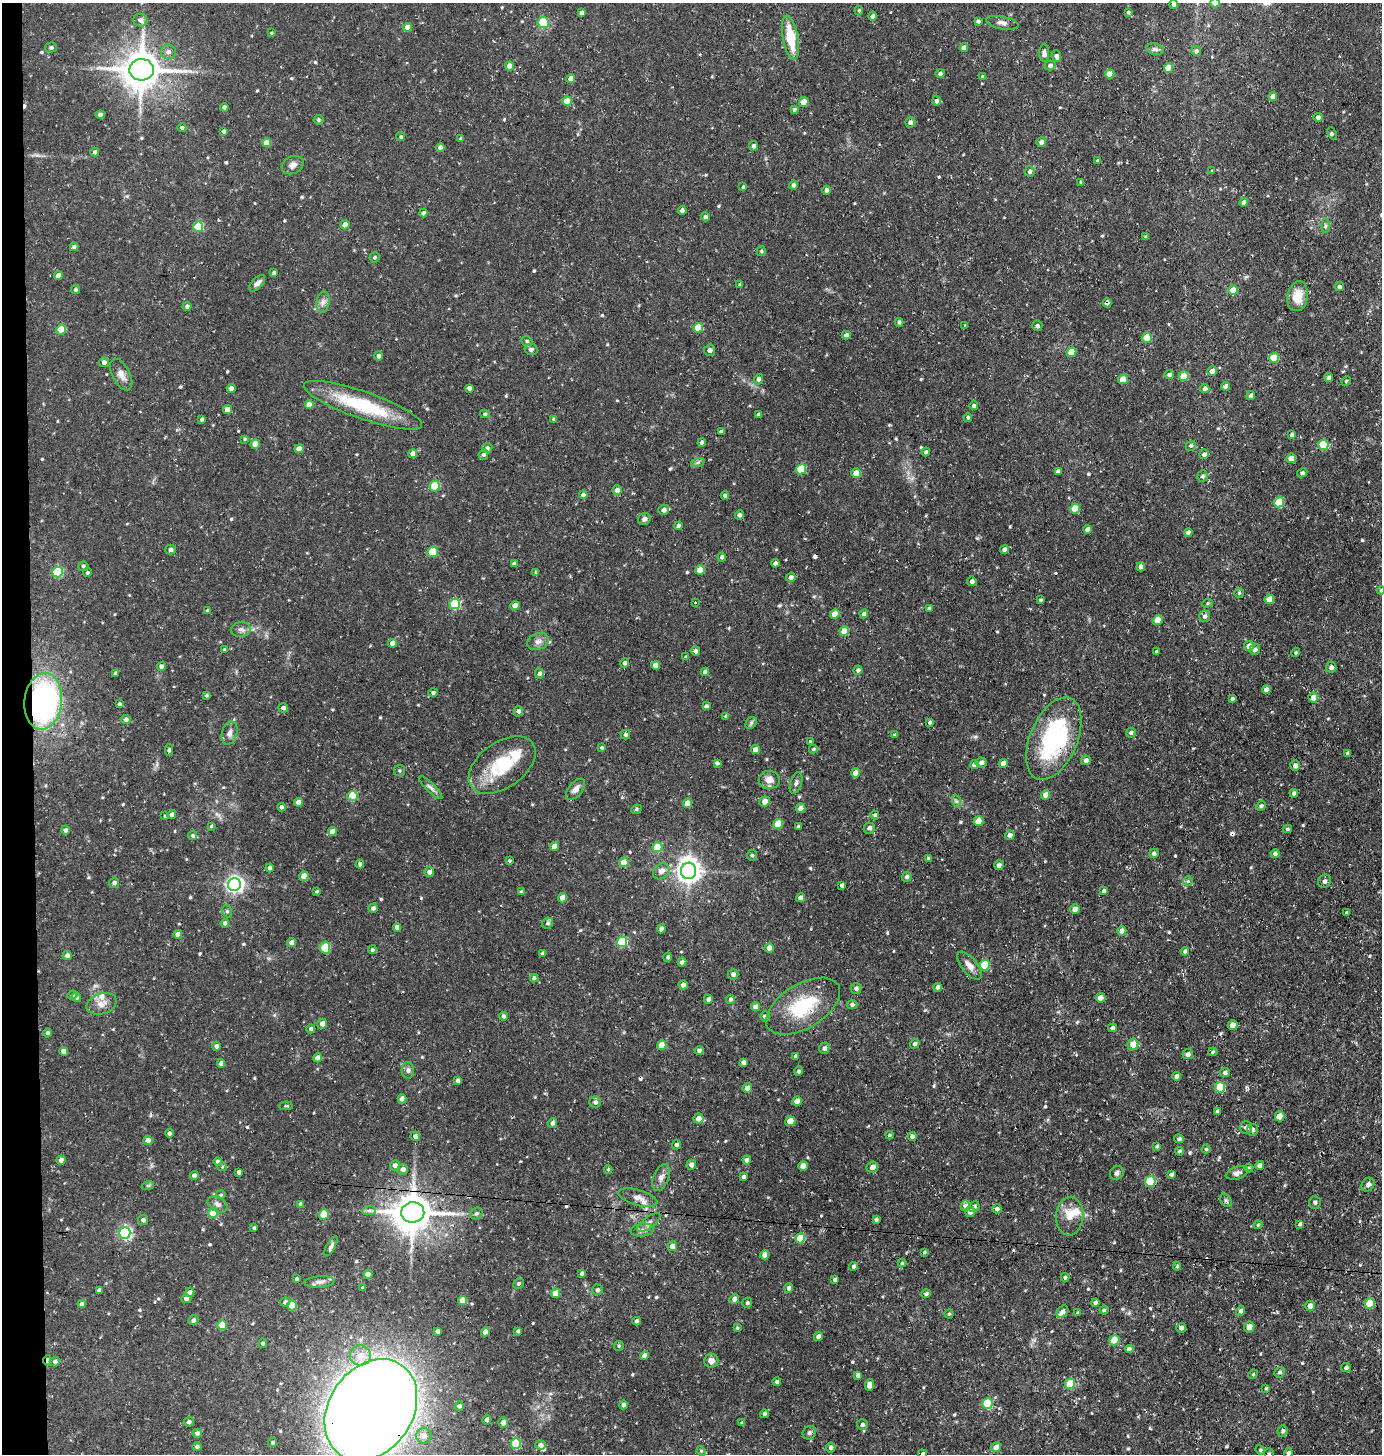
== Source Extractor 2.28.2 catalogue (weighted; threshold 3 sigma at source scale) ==
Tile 4 of 3 x 3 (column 1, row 2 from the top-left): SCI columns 140-1519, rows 1453-2904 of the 4385 x 4355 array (HDU 1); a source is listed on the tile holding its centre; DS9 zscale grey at full resolution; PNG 1384 x 1456 px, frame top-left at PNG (2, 3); each listed source drawn as its Kron ellipse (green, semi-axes under 4 px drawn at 4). Shown black and unused: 2% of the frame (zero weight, under 3 of 4 exposures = <1% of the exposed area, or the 3 px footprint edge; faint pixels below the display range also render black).
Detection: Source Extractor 2.28.2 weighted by HDU 2 'WHT'; one run over the whole footprint, this tile lists its part. Background 0.0929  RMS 0.0063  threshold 0.0282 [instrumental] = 3 sigma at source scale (4.5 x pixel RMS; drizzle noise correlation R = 1.50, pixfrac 1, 0.05/0.05 arcsec/px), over >= 5 px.
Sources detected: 606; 1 too faint to see at this stretch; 6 cosmic-ray / hot-pixel residue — neither listed nor drawn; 5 inside a brighter listed object's ellipse — not listed separately; of the other 594, all 500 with FLUX_AUTO >= 0.759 (the completeness limit of this list) listed and drawn (94 fainter detections not listed), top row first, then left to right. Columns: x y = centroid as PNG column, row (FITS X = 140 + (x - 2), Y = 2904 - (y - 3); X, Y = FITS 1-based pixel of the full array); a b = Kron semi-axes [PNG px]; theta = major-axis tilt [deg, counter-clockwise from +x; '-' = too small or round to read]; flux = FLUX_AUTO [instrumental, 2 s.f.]
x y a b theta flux
1215 3 4 4 - 9.9
1174 4 4 4 - 1.5
859 11 4 4 - 0.78
1128 12 4 4 - 0.86
582 13 4 4 - 2.1
873 16 4 4 - 1.7
140 20 7 6 - 3
978 21 4 4 - 1.6
543 22 5 5 - 22
1002 23 16 6 -11 3.2
407 27 4 4 - 5.5
271 33 3 3 - 0.77
790 38 22 7 -80 19
51 47 5 5 - 1.2
964 48 4 4 - 3.1
1155 49 9 5 -9 1.8
1196 51 5 5 - 1.6
168 52 7 7 - 2.7
1044 53 9 5 -87 2.9
1056 56 6 4 -68 2.2
1050 65 5 5 - 1.6
509 66 4 4 - 7.2
1168 68 5 4 - 11
142 70 12 10 3 1500
940 73 4 4 - 1.8
1110 74 5 4 - 7.4
983 77 4 4 - 2
571 79 4 4 - 5.9
1273 96 4 4 - 5.3
567 101 5 4 - 15
936 101 5 4 - 2
804 102 5 4 - 10
224 107 4 4 - 1.8
794 109 4 4 - 1.1
100 115 4 4 - 2.1
1318 117 4 4 - 1.9
318 120 5 5 - 1.1
910 122 5 5 - 2
182 128 4 4 - 1.5
224 131 4 4 - 1.5
1332 133 6 4 -66 0.95
401 137 4 4 - 1.1
461 139 4 3 - 1.2
1041 142 5 5 - 2.8
267 143 4 4 - 8.6
754 146 5 4 - 2.1
440 148 4 4 - 3.6
95 152 4 4 - 1.7
1097 161 3 3 - 1.1
293 165 11 8 27 3.3
1212 171 4 4 - 0.8
1030 172 5 5 - 1.8
1081 182 4 3 - 0.92
793 185 4 4 - 1.6
743 187 4 4 - 0.82
826 190 4 4 - 2.1
1244 202 4 4 - 3.2
682 211 4 4 - 1.8
423 213 4 4 - 1.8
705 217 4 4 - 1.7
345 225 4 4 - 5.2
1325 226 7 4 89 1.1
198 227 5 5 - 32
1146 237 3 3 - 1.1
74 247 4 4 - 1.8
761 251 5 4 - 0.91
374 257 5 5 - 1
274 273 3 3 - 1.2
58 276 4 4 - 4.9
257 283 10 5 45 2.8
740 285 4 4 - 1.6
1339 287 5 4 - 1.9
75 289 4 4 - 1.2
1233 290 5 4 - 14
1298 296 15 10 81 10
323 302 10 6 80 2.7
1107 303 4 4 - 2.5
187 306 4 4 - 1.6
899 322 4 4 - 1.8
965 325 3 2 - 0.91
1037 326 5 5 - 1.5
698 328 5 4 - 17
61 329 5 5 - 16
846 335 4 4 - 1.9
1147 338 5 4 - 19
527 341 6 4 -21 1
531 349 6 5 - 1.8
710 350 5 5 - 2.5
1071 352 5 4 - 10
378 356 5 4 - 2
1274 358 5 5 - 21
104 362 5 4 - 2.4
1212 371 5 4 - 2.8
121 375 17 8 -63 4.4
1169 375 4 4 - 1.6
1184 376 5 4 - 14
1329 378 4 4 - 1.6
759 379 5 4 - 2
1123 379 5 4 - 10
1346 381 5 4 - 0.94
1226 386 4 4 - 2.6
231 388 4 4 - 4.2
469 388 4 4 - 1.9
1205 388 4 4 - 2.1
1251 396 4 4 - 1.9
309 405 4 4 - 6.9
363 405 62 13 -19 41
974 406 4 4 - 1.3
227 410 4 4 - 5.7
485 414 5 4 - 0.95
758 415 4 4 - 1.7
968 417 4 4 - 1
202 419 4 3 - 0.98
554 419 4 4 - 0.91
721 432 4 3 - 1.8
1292 435 4 3 - 1.8
245 439 4 3 - 0.77
702 442 4 4 - 2.4
255 444 4 4 - 9.2
1323 445 5 5 - 27
1191 446 5 4 - 1
487 448 5 5 - 2
299 449 4 4 - 6.7
926 452 4 4 - 1.6
413 454 4 4 - 3.5
483 454 5 4 - 1.9
1204 454 5 4 - 2.2
1291 458 5 4 - 5.6
698 462 7 4 19 1.2
801 469 5 5 - 22
1058 471 4 4 - 2.3
856 473 5 4 - 9.6
1302 473 5 4 - 1.4
1202 476 6 5 - 1.6
435 486 5 5 - 22
617 490 5 4 - 3.1
583 495 4 4 - 1.9
725 496 4 4 - 1.8
1279 502 5 5 - 22
1075 509 5 4 - 16
664 510 5 5 - 2.9
739 515 4 4 - 2
644 519 6 6 - 1.9
679 526 4 4 - 1.9
1088 529 4 4 - 2.6
1188 532 4 4 - 2.4
171 549 5 5 - 1.9
1005 549 4 4 - 2.5
433 552 5 5 - 18
722 557 4 4 - 1.8
775 563 4 4 - 1.9
514 564 4 4 - 1.8
83 566 5 5 - 1.3
1141 567 4 4 - 2.5
700 570 5 4 - 6.9
58 572 5 5 - 39
536 572 4 4 - 0.93
87 573 4 4 - 1
791 577 5 4 - 2.4
972 581 5 4 - 1.5
1381 590 4 4 - 0.8
1239 593 5 4 - 1
1269 599 5 4 - 8.9
1040 600 4 3 - 1
695 602 3 2 - 0.87
1207 603 5 4 - 0.83
455 604 5 5 - 43
515 606 4 4 - 6.2
929 608 4 4 - 1.7
208 610 4 3 - 1.2
835 614 5 4 - 8.7
864 614 4 4 - 1.9
1205 616 6 5 - 2.3
1158 620 5 4 - 11
241 629 10 7 6 2.6
844 631 5 4 - 13
538 642 11 8 22 3.1
393 643 4 4 - 5.3
1249 646 5 4 - 4.2
224 649 4 4 - 0.91
1255 649 6 5 - 2.3
696 651 4 4 - 1.9
1157 652 4 3 - 1.6
1296 652 5 4 - 0.82
686 657 4 4 - 1.5
625 663 5 4 - 2
656 665 4 4 - 5.3
161 666 4 4 - 2.1
1331 667 5 5 - 1.9
858 670 4 4 - 1.7
705 672 4 4 - 3.2
115 673 4 3 - 1
539 673 5 4 - 1.9
1266 689 4 4 - 3.2
433 693 4 4 - 1.2
206 695 4 4 - 0.76
1313 698 5 4 - 4.5
1232 699 4 3 - 0.91
43 701 28 19 83 150
119 704 4 3 - 1.2
706 706 4 4 - 1.3
283 708 5 4 - 1.8
518 711 5 4 - 1.8
726 716 4 3 - 1.4
126 720 5 4 - 2.2
930 722 4 4 - 1.4
751 723 7 5 47 1.2
230 733 12 7 74 2.9
1131 733 5 5 - 1.3
626 735 5 4 - 1.8
895 735 4 4 - 1.6
1054 739 44 23 67 78
810 742 4 4 - 0.97
601 748 3 3 - 0.95
813 749 4 3 - 0.94
169 750 6 4 89 0.93
755 750 4 4 - 3.8
1348 753 4 4 - 1.7
1086 760 5 4 - 2.4
717 763 4 4 - 1.2
981 763 5 5 - 1.9
1003 763 4 4 - 3.9
974 764 4 4 - 5
502 765 38 23 35 30
1295 766 5 4 - 2.4
399 771 5 5 - 1
855 773 4 4 - 5
769 780 10 9 - 5.3
796 783 11 5 72 2
431 788 16 4 -45 2.2
575 789 12 7 50 3.4
1294 793 4 4 - 1.4
1046 795 5 4 - 5.3
353 796 5 5 - 26
765 801 5 5 - 4.7
956 801 7 4 -71 1.2
299 802 4 4 - 6.2
688 803 4 4 - 7.7
1261 806 5 4 - 1.6
282 807 4 4 - 2.1
801 808 4 4 - 5.9
636 809 5 4 - 0.96
172 815 4 4 - 2.5
875 815 4 4 - 1.1
165 816 4 4 - 0.84
978 821 5 4 - 10
778 824 5 4 - 18
211 826 4 3 - 0.84
798 827 3 3 - 1.6
869 828 5 5 - 2.2
1287 829 4 4 - 1
65 830 4 4 - 2.2
332 832 4 4 - 4.9
1010 835 5 4 - 2.6
193 836 5 4 - 1.1
554 846 4 4 - 4.9
657 847 5 5 - 23
1154 853 5 5 - 1.6
1275 853 4 4 - 1.9
752 855 5 5 - 1
929 858 4 4 - 1.3
509 861 3 3 - 0.92
624 862 5 4 - 11
360 864 4 4 - 2
999 865 5 4 - 2.2
269 868 4 4 - 2
661 871 9 7 41 3.8
689 871 8 7 - 550
429 872 5 4 - 2.7
304 876 5 4 - 9.6
907 877 5 4 - 1.9
1188 881 5 5 - 0.95
1324 881 7 6 - 1.7
114 883 5 5 - 1.9
234 884 6 6 - 230
842 885 4 4 - 1.7
316 891 3 3 - 0.85
1104 891 4 4 - 2.1
521 892 3 3 - 1
563 898 4 4 - 7.5
801 898 4 4 - 3.4
373 908 5 4 - 2
1075 909 5 4 - 5.2
227 911 6 5 - 1
1347 913 3 3 - 0.81
225 923 4 4 - 2.1
548 923 6 5 - 1.5
397 927 4 4 - 2.7
661 929 4 4 - 3.3
1122 931 5 4 - 5.2
178 934 4 4 - 4.2
292 942 5 4 - 3.1
622 942 5 5 - 38
325 948 6 5 - 25
769 948 5 4 - 5.2
372 950 4 4 - 1.2
1185 951 4 4 - 1.4
543 953 4 3 - 2
67 955 4 4 - 2.9
668 957 4 4 - 1.2
682 962 4 4 - 1.8
985 965 5 5 - 23
969 966 17 7 -51 5.1
733 974 5 5 - 2
534 978 4 4 - 1.9
683 985 4 4 - 3.4
938 987 4 4 - 2.3
856 988 5 5 - 1.7
72 995 5 4 - 0.84
76 997 5 4 - 1.9
1101 998 5 4 - 7.7
708 999 4 4 - 2
730 999 4 4 - 1.7
101 1004 15 10 19 5.4
852 1004 5 4 - 1.5
803 1006 41 22 31 34
756 1007 4 4 - 4.5
503 1016 4 4 - 1.6
765 1016 5 5 - 2.3
322 1024 5 4 - 3.4
1233 1025 5 4 - 5.4
1113 1028 5 4 - 1.3
311 1029 4 4 - 2.2
48 1033 4 4 - 1.5
915 1044 5 4 - 1.5
1133 1044 6 5 - 7.5
662 1045 5 4 - 9.9
216 1046 4 4 - 1.9
824 1048 6 5 - 2
699 1050 4 4 - 1.6
64 1051 4 4 - 4.2
1213 1052 4 3 - 0.78
1188 1054 5 5 - 2.5
796 1056 4 4 - 1.8
318 1058 4 4 - 5.1
743 1062 4 3 - 1.9
221 1063 4 4 - 2.8
408 1070 8 6 -87 1.7
799 1071 5 4 - 1.4
1225 1073 5 4 - 1.6
1176 1076 4 4 - 2.4
458 1081 4 4 - 1.7
1220 1087 5 5 - 23
747 1088 5 4 - 3.5
402 1099 4 4 - 3
797 1101 4 4 - 5.5
595 1102 5 5 - 2.2
286 1106 6 3 5 0.77
1218 1112 4 3 - 2
1280 1116 5 4 - 10
698 1118 5 5 - 3.6
790 1121 5 5 - 11
552 1123 5 4 - 1.8
1246 1127 6 5 - 2.5
1252 1130 6 5 - 2.2
169 1133 4 4 - 1.5
890 1135 4 3 - 0.77
415 1136 5 4 - 1.7
912 1137 4 4 - 2.2
1179 1139 5 4 - 1.4
148 1140 4 4 - 4.6
676 1145 4 4 - 1.5
1157 1146 4 4 - 0.82
1206 1149 4 4 - 0.87
1179 1151 4 3 - 1
61 1160 4 4 - 2.5
747 1160 4 4 - 2.3
218 1161 4 4 - 1.5
395 1165 5 5 - 2.6
691 1165 5 4 - 2.6
1260 1165 4 4 - 3
803 1166 5 4 - 7.5
222 1167 5 4 - 0.77
872 1167 6 5 - 3
1249 1168 4 4 - 0.83
403 1169 5 5 - 2.8
608 1169 4 3 - 0.78
239 1172 4 4 - 1.9
1117 1173 7 6 - 1.8
1237 1173 11 6 15 2.5
1171 1174 3 3 - 1.7
194 1175 4 4 - 2.1
661 1177 14 7 69 3.4
743 1177 4 4 - 1.8
1150 1181 5 5 - 32
148 1185 6 4 19 0.79
1368 1185 7 6 - 2.7
221 1195 5 4 - 0.83
638 1198 20 7 -16 5
1226 1200 7 5 -53 1.2
1315 1202 6 6 - 1.4
218 1204 10 7 -31 2.5
301 1204 4 3 - 1.8
966 1206 5 5 - 3.9
974 1207 6 5 - 2.2
997 1209 4 4 - 2.1
369 1211 7 4 1 1.4
413 1212 11 10 - 1500
970 1212 5 4 - 2.4
213 1213 5 5 - 19
476 1213 6 5 - 1.4
324 1214 5 5 - 20
1070 1216 19 13 85 10
876 1219 4 3 - 1.2
143 1220 5 5 - 1.9
649 1223 14 5 36 2.6
1300 1224 4 3 - 1.3
1258 1225 4 4 - 0.76
254 1228 4 3 - 1
642 1230 12 6 6 2.7
125 1233 6 5 - 110
800 1238 5 5 - 19
331 1246 11 4 62 1.8
672 1246 5 4 - 4.7
924 1252 4 3 - 0.77
765 1255 5 4 - 5.3
902 1263 4 4 - 0.91
854 1266 4 4 - 1.4
1177 1266 4 3 - 0.81
582 1273 4 3 - 1.6
368 1274 4 4 - 3.3
1065 1277 4 4 - 1.1
296 1279 3 3 - 1.2
835 1280 4 4 - 1.9
319 1282 15 5 3 2.8
518 1284 5 4 - 1.2
363 1288 4 3 - 1.5
789 1288 5 4 - 2.2
99 1290 4 3 - 1.6
597 1290 5 5 - 1.5
190 1292 5 4 - 1.8
555 1293 5 4 - 7.4
926 1294 5 4 - 1.5
186 1299 5 4 - 1.6
734 1299 5 4 - 3.1
463 1300 5 4 - 11
285 1302 5 4 - 2.1
747 1303 5 4 - 1.2
1096 1303 4 4 - 2.1
1370 1303 5 5 - 16
82 1304 4 4 - 2.2
292 1305 5 4 - 13
1310 1306 5 4 - 3.3
1104 1310 4 4 - 0.88
1240 1311 5 4 - 1.9
1062 1312 7 5 50 2.6
1077 1313 4 3 - 0.89
949 1314 4 4 - 0.85
193 1320 5 5 - 1.7
637 1321 4 4 - 1.8
222 1325 5 5 - 13
1249 1327 5 5 - 4.9
737 1328 4 4 - 0.77
1181 1328 5 4 - 2.5
438 1331 4 3 - 1.8
518 1331 4 3 - 1.2
485 1332 4 4 - 5.4
818 1336 4 4 - 2.6
1114 1340 5 5 - 16
263 1343 5 4 - 0.88
619 1346 5 4 - 0.87
1129 1349 4 4 - 3.1
360 1355 10 10 - 7.3
644 1356 4 4 - 3
48 1360 5 3 - 1.9
711 1361 7 7 - 3.6
55 1362 5 4 - 1.8
1346 1368 5 4 - 1.5
1280 1372 5 5 - 1.4
1253 1374 5 4 - 0.76
858 1375 4 4 - 1.9
777 1382 4 4 - 1.5
1070 1384 5 5 - 21
869 1385 6 4 83 3.8
1266 1388 4 3 - 0.91
987 1404 5 5 - 32
623 1405 4 4 - 2.1
459 1406 4 4 - 2.1
371 1410 54 42 55 1500
764 1414 5 4 - 1.1
487 1420 5 4 - 2.3
189 1422 5 4 - 1.9
503 1423 5 5 - 2.9
742 1423 4 4 - 1.2
862 1424 5 5 - 1.5
1283 1431 5 5 - 1.4
197 1433 5 4 - 2.3
809 1433 7 6 - 1.4
424 1436 8 7 - 4.1
272 1443 4 4 - 1.1
516 1444 5 5 - 31
540 1445 5 5 - 2.7
197 1447 4 4 - 1.5
996 1447 5 5 - 4.7
831 1448 5 4 - 1.8
1260 1450 5 4 - 0.84
701 1451 5 4 - 0.8
1269 1453 5 4 - 0.87
1288 1453 5 4 - 2
923 1454 5 4 - 3
Overlapping masked pixels (flux is a lower limit): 9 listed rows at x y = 142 70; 936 101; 1107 303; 43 701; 1133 1044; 1150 1181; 413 1212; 48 1360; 371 1410
Isophote crosses this tile's border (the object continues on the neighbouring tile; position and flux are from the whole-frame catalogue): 6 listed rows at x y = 1215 3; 1381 590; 371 1410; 1269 1453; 1288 1453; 923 1454